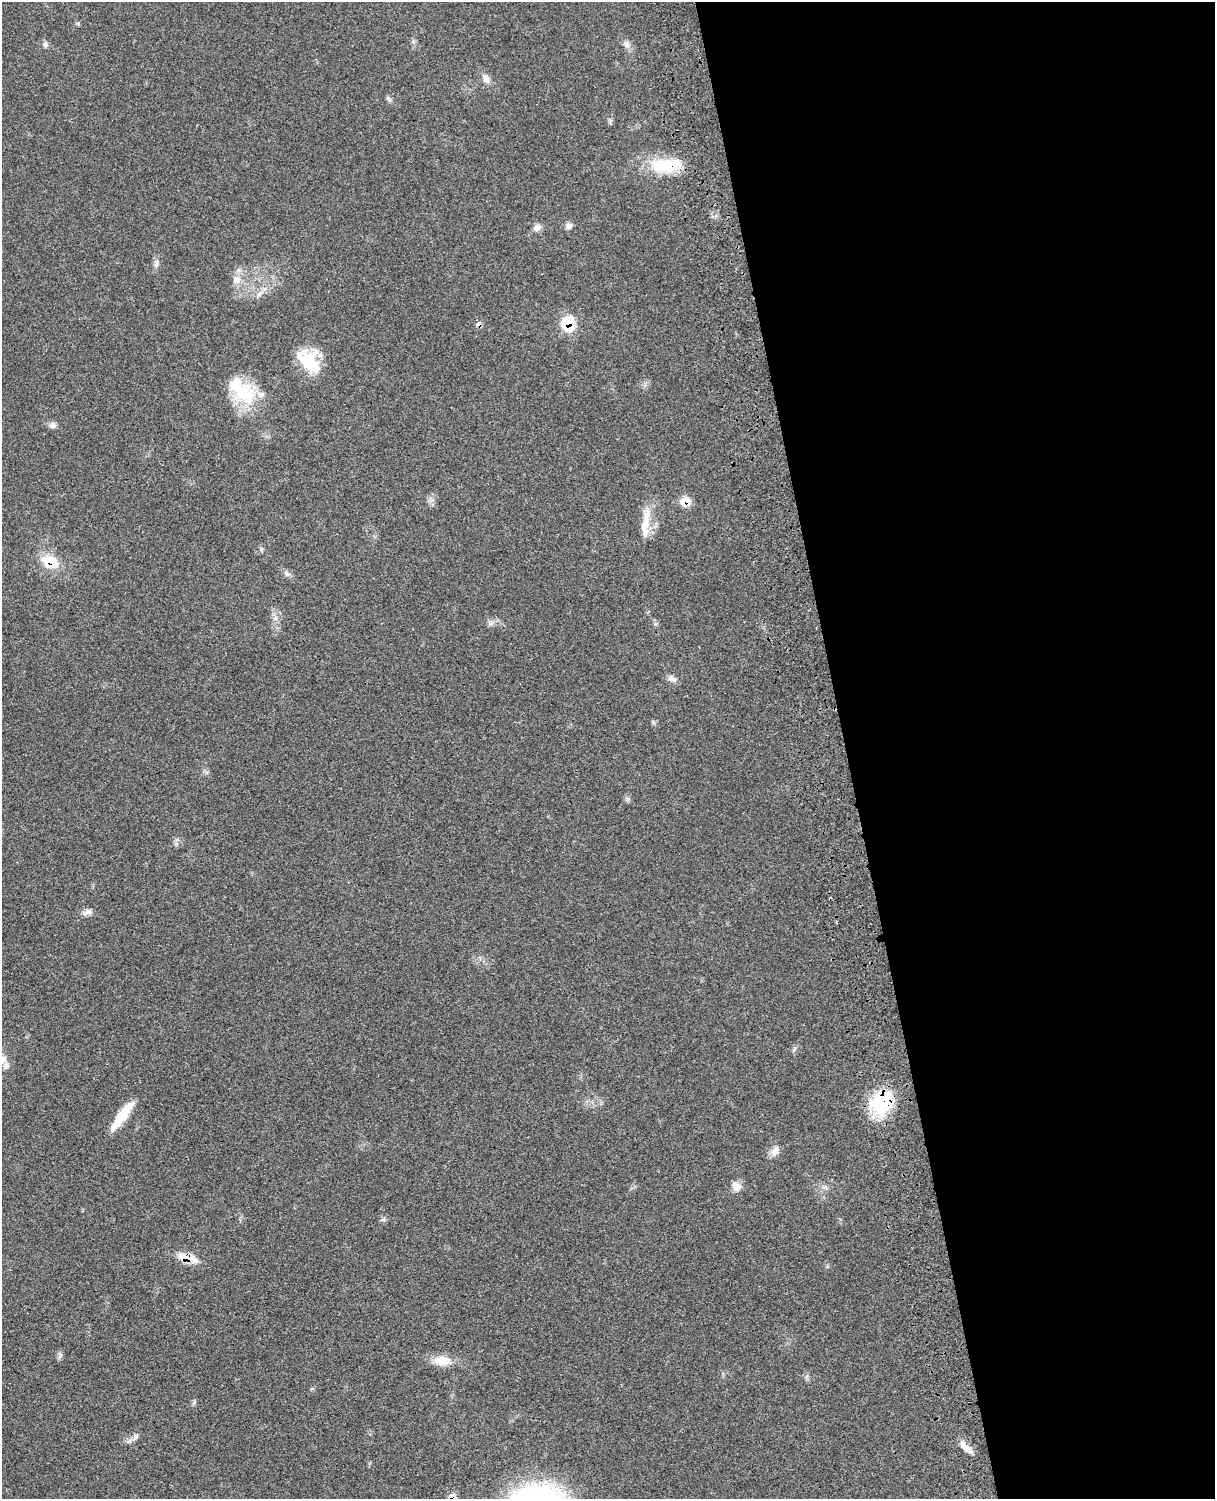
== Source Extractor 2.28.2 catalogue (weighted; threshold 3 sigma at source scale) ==
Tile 8 of 4 x 3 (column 4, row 2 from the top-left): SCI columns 3757-4969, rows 1773-3269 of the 5088 x 4928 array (HDU 1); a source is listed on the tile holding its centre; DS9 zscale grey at full resolution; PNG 1217 x 1501 px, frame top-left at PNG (2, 2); no overlay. Shown black and unused: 30% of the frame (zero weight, under 3 of 4 exposures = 6% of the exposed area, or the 3 px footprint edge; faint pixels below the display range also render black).
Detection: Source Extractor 2.28.2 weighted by HDU 2 'WHT'; one run over the whole footprint, this tile lists its part. Background 0.0761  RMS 0.0058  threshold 0.026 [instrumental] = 3 sigma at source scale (4.5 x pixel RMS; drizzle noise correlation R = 1.50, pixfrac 1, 0.05/0.05 arcsec/px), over >= 5 px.
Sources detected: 31; all 31 listed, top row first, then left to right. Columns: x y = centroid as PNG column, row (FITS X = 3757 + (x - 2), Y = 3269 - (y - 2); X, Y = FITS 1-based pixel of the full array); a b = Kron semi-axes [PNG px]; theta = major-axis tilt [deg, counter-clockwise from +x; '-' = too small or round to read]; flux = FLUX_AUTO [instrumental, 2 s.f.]
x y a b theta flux
45 44 7 6 - 1.5
627 44 10 7 -80 2.5
486 79 13 8 -55 3.3
388 99 8 5 -52 1.3
665 165 42 16 3 25
568 226 9 7 -90 2
537 227 11 8 20 2.8
156 264 10 6 68 2.1
236 280 12 10 65 4.3
568 323 10 9 - 25
479 324 7 6 - 2.1
309 361 32 20 -48 22
242 390 46 21 -45 30
53 425 9 8 - 2.2
685 501 14 10 17 5.7
645 524 47 9 83 11
50 562 22 14 -27 14
287 574 8 7 - 1.8
490 623 10 5 21 1.8
672 679 13 8 -19 2.6
87 912 14 7 19 2.7
794 1049 8 3 45 0.9
882 1102 28 24 51 35
122 1116 38 9 54 15
775 1151 15 9 62 3.9
737 1186 13 10 -52 4
187 1258 23 8 -17 10
442 1361 23 13 -1 8.8
135 1437 11 6 53 2.1
966 1447 19 7 -46 5.7
452 1496 9 7 -26 3.1
Overlapping masked pixels (flux is a lower limit): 9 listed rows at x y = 665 165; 568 323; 479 324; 685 501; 50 562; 882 1102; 187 1258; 966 1447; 452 1496
Isophote crosses this tile's border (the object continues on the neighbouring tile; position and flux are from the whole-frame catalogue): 1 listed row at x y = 452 1496
Unlisted compact peaks at least as high as the median listed source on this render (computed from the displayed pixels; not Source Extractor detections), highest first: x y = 194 1402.